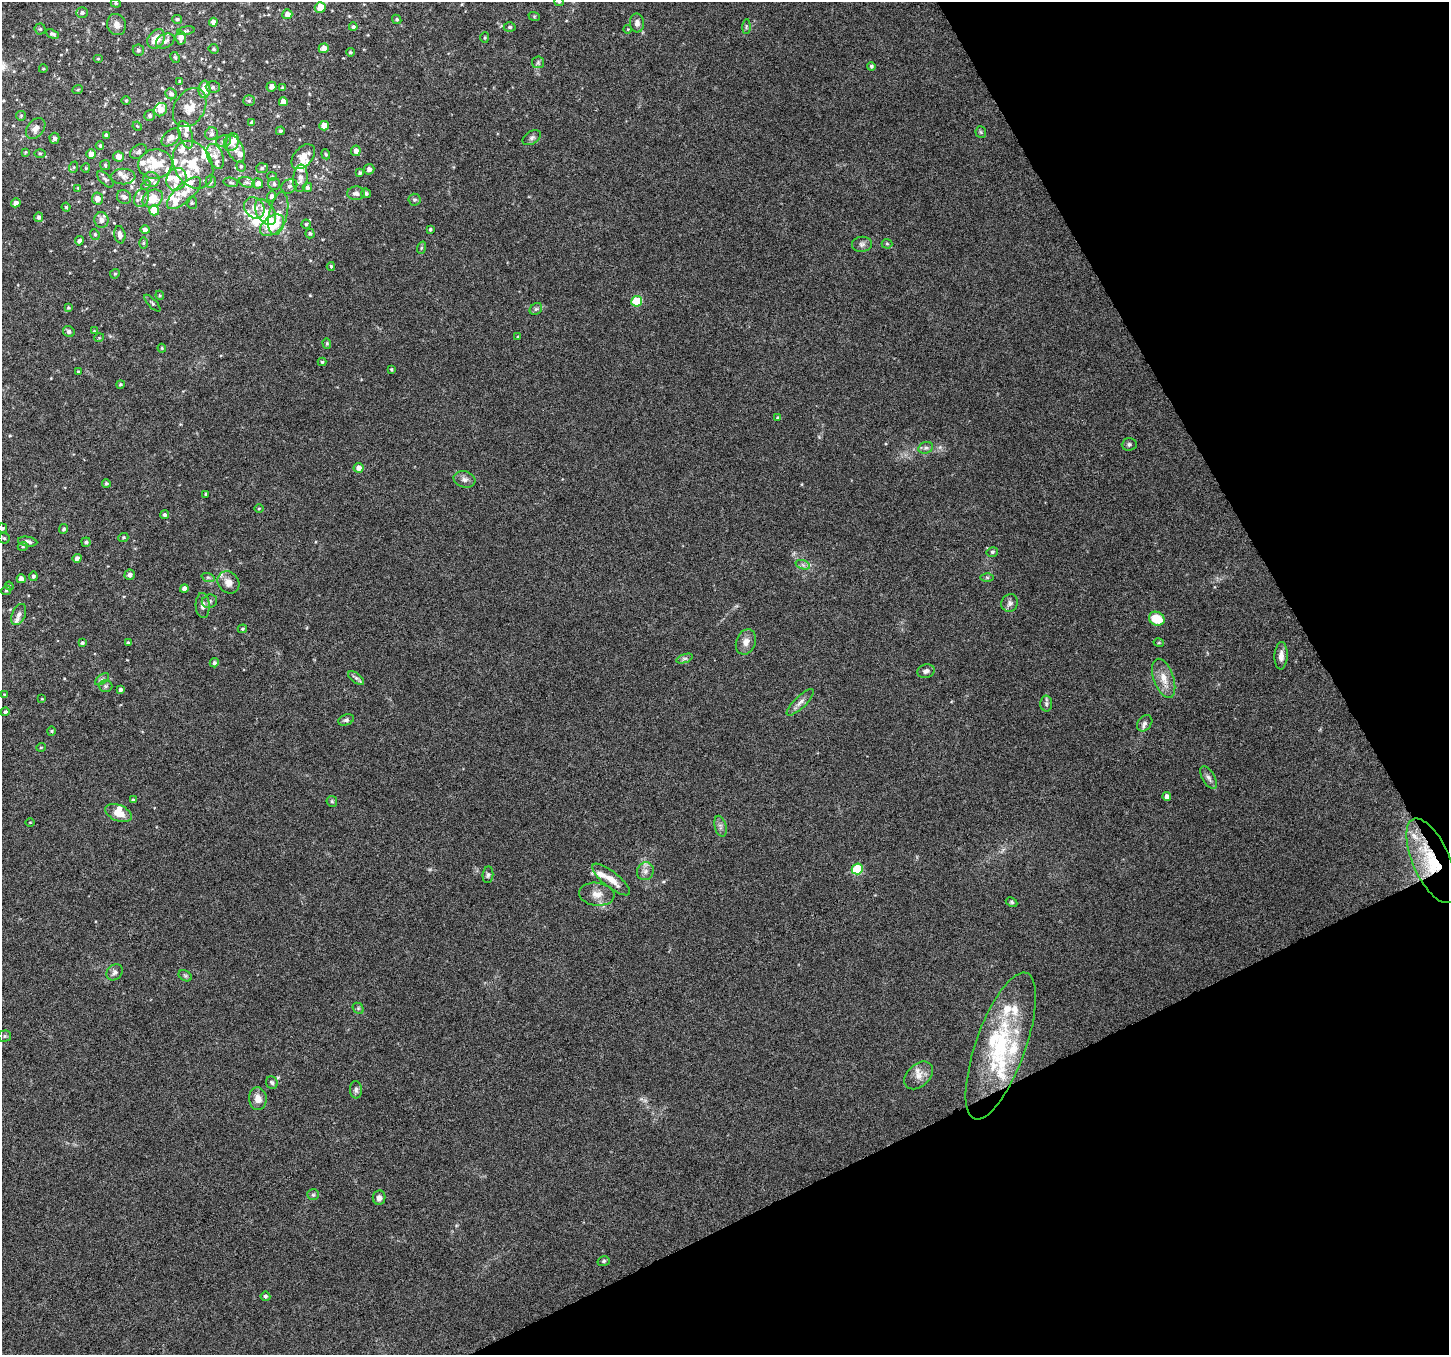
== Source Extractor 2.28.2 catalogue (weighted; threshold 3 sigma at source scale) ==
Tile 12 of 4 x 4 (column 4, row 3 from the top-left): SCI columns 4344-5790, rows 1516-2868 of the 5790 x 5677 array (HDU 1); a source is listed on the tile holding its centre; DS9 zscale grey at full resolution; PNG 1451 x 1357 px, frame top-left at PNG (2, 2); each listed source drawn as its Kron ellipse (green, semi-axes under 4 px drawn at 4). Shown black and unused: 24% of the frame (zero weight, under 6 of 12 exposures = <1% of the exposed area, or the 3 px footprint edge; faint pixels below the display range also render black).
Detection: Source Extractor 2.28.2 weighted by HDU 2 'WHT'; one run over the whole footprint, this tile lists its part. Background 0.0373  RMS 0.0023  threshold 0.00933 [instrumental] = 3 sigma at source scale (4.09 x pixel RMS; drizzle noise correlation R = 1.36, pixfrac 0.8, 0.0396/0.0396 arcsec/px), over >= 5 px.
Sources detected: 272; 2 inside a brighter object's white glare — neither listed nor drawn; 46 inside a brighter listed object's ellipse — not listed separately; the other 224 listed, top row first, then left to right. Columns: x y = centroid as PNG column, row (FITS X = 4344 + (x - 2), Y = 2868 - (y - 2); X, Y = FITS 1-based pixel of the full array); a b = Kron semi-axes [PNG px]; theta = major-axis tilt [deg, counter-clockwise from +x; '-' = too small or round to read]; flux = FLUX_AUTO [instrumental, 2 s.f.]
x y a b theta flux
559 2 5 4 - 0.26
116 3 5 4 - 0.27
320 7 5 5 - 2.5
82 12 6 5 - 0.51
287 14 5 5 - 1.4
534 16 6 4 -18 0.26
177 19 5 4 - 0.34
397 19 5 4 - 0.29
213 22 4 4 - 1.1
637 23 9 7 -88 1
116 24 11 9 -72 1.2
353 27 4 4 - 0.45
510 27 6 4 1 0.36
746 27 7 4 89 0.3
40 29 5 5 - 0.31
628 29 4 3 - 0.16
186 31 8 4 10 0.35
52 34 7 4 -22 0.5
181 38 7 5 -85 1.3
485 38 5 4 - 0.29
156 39 10 8 54 2.9
165 41 10 6 26 0.89
324 48 5 4 - 1.4
213 49 5 5 - 0.35
138 50 6 5 - 0.51
350 52 4 4 - 0.31
175 57 6 4 -62 0.28
98 59 5 3 - 0.19
538 62 6 6 - 0.41
871 66 4 4 - 0.37
43 69 4 3 - 0.16
180 82 4 3 - 0.33
213 87 7 6 - 0.51
271 87 5 4 - 0.9
283 88 3 3 - 0.27
78 89 5 3 - 0.21
204 89 8 6 85 3.4
171 94 6 5 - 0.6
126 101 5 3 - 0.18
249 101 6 5 - 0.36
283 102 4 4 - 1.9
190 107 21 15 59 3
161 110 7 6 - 1.7
150 115 5 5 - 0.44
21 116 5 5 - 0.25
252 123 4 4 - 0.52
137 126 5 4 - 0.2
324 126 5 4 - 2.7
36 128 12 8 52 1.4
280 131 4 4 - 0.36
981 132 6 5 - 0.31
212 134 6 6 - 0.61
106 135 4 3 - 0.58
186 135 14 6 -73 1.2
171 137 11 7 41 1.4
54 138 5 5 - 0.56
532 138 10 6 31 0.63
224 141 8 5 14 0.62
231 142 9 7 68 1.5
100 145 4 4 - 0.25
236 149 14 7 -66 1.4
356 151 5 5 - 1.2
25 152 3 3 - 0.2
138 152 9 6 34 0.56
40 153 5 3 - 0.23
91 154 5 5 - 1.4
326 154 5 3 - 0.23
119 156 5 5 - 1.5
215 156 13 7 -67 1.4
303 157 14 9 49 2.3
155 164 17 14 6 5.8
105 165 5 5 - 0.33
193 165 25 19 -62 6.3
241 166 5 4 - 0.28
74 167 6 4 71 0.27
86 168 4 4 - 0.22
262 168 6 5 - 0.37
369 169 5 5 - 0.82
360 173 4 3 - 0.34
123 176 12 8 1 1.2
272 176 5 4 - 0.25
300 178 13 7 84 1.3
105 179 10 5 -44 0.54
151 179 8 7 - 1.1
176 179 11 10 - 2.1
211 182 6 5 - 0.44
231 182 7 4 -11 0.37
247 182 8 5 -19 0.59
258 183 5 5 - 0.91
274 184 6 6 - 0.47
146 185 5 3 - 0.24
289 186 8 7 - 0.68
307 187 5 4 - 0.53
78 188 3 3 - 0.19
184 193 21 9 42 2.6
356 193 9 7 3 0.79
366 193 5 4 - 0.57
271 196 5 4 - 0.64
124 197 7 6 - 0.9
97 198 6 5 - 1.6
141 198 9 7 67 1.1
153 198 11 8 31 4.3
414 200 6 6 - 0.45
16 203 5 4 - 0.91
192 203 6 5 - 0.37
66 207 4 4 - 0.33
254 208 11 9 -51 1.8
154 210 5 5 - 5
265 212 14 8 -59 3.1
278 213 22 9 78 2.8
39 217 5 4 - 0.58
101 220 8 7 - 1
306 224 4 4 - 0.25
272 225 13 8 39 6.3
430 229 3 3 - 0.27
145 230 5 4 - 0.67
310 233 5 4 - 0.37
95 234 5 4 - 0.3
120 235 9 5 -81 0.87
79 241 4 4 - 0.62
143 243 6 4 89 0.29
862 244 10 7 7 0.75
887 244 5 5 - 0.28
421 248 6 4 72 0.3
331 266 4 3 - 0.26
115 274 5 4 - 0.28
160 295 4 4 - 0.21
637 301 5 5 - 9.2
152 303 11 4 -47 0.37
68 308 4 3 - 0.26
536 309 7 5 42 0.4
69 331 6 5 - 0.57
94 331 4 4 - 0.21
518 337 4 3 - 0.21
99 338 5 3 - 0.16
327 343 5 4 - 0.3
162 348 4 3 - 0.22
322 362 4 4 - 0.3
391 369 3 3 - 0.25
78 372 3 3 - 0.26
120 384 4 4 - 0.29
778 418 4 4 - 0.29
1129 444 7 6 - 0.46
926 448 7 5 20 0.59
359 468 5 5 - 1.2
464 479 11 8 -15 0.95
106 483 4 4 - 0.35
206 494 3 3 - 0.26
259 509 4 3 - 0.18
164 515 4 4 - 0.43
2 528 5 4 - 0.33
64 529 5 4 - 0.39
123 537 5 4 - 0.27
4 538 5 5 - 0.33
28 542 10 5 -9 0.79
86 542 4 4 - 0.41
23 546 5 3 - 0.19
992 552 6 4 14 0.33
77 558 4 4 - 0.7
803 565 7 4 -19 0.5
130 575 5 5 - 0.65
33 576 4 4 - 0.44
208 577 7 4 -19 0.33
987 577 6 4 0 0.31
21 579 4 4 - 1.2
228 582 12 10 -46 1.7
9 586 4 4 - 0.21
184 589 4 4 - 1.1
6 590 5 4 - 0.28
209 601 8 6 20 0.53
1010 603 9 8 - 0.81
203 606 12 7 -87 1.1
19 615 11 6 66 0.9
1157 619 8 6 -26 4.9
242 629 4 3 - 0.25
746 642 13 9 69 1.5
82 643 3 3 - 0.34
128 643 4 3 - 0.3
1159 643 5 3 - 0.21
1281 656 14 6 87 1.3
685 658 9 4 19 0.45
214 663 4 4 - 0.47
926 671 9 7 16 0.73
356 678 9 4 -35 0.56
1164 678 20 10 -71 2.7
102 679 8 4 35 0.49
105 686 7 6 - 0.45
120 690 3 3 - 0.42
4 695 3 2 - 0.17
42 699 3 3 - 0.17
800 702 18 6 44 1.2
1046 704 8 6 -89 0.54
5 712 4 4 - 0.38
346 720 8 5 22 0.5
1145 723 9 6 50 0.76
51 731 4 4 - 0.25
41 747 5 3 - 0.18
1208 778 12 6 -59 0.76
1167 796 4 4 - 1.1
133 800 4 3 - 0.31
332 801 5 5 - 0.28
118 813 14 8 -22 2.7
30 822 5 3 - 0.15
720 826 11 5 -75 0.74
1431 861 45 18 -66 12
857 869 5 5 - 12
645 871 9 8 - 1
488 875 8 5 83 0.46
611 879 23 8 -39 2.4
597 894 18 11 -7 2.2
1012 902 6 4 -27 0.31
115 972 9 7 46 0.78
185 976 7 5 -30 0.38
358 1008 6 4 -47 0.32
4 1036 6 5 - 0.37
1001 1046 77 25 70 21
919 1075 16 11 42 2.1
272 1082 6 5 - 0.45
356 1090 9 6 -88 0.58
258 1099 11 9 -84 2
313 1195 6 5 - 0.33
379 1198 7 6 - 0.95
604 1261 6 4 17 0.33
265 1296 5 4 - 0.48
Overlapping masked pixels (flux is a lower limit): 1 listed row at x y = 1431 861
Isophote crosses this tile's border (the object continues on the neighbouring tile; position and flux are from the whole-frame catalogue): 2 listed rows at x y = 559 2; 2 528